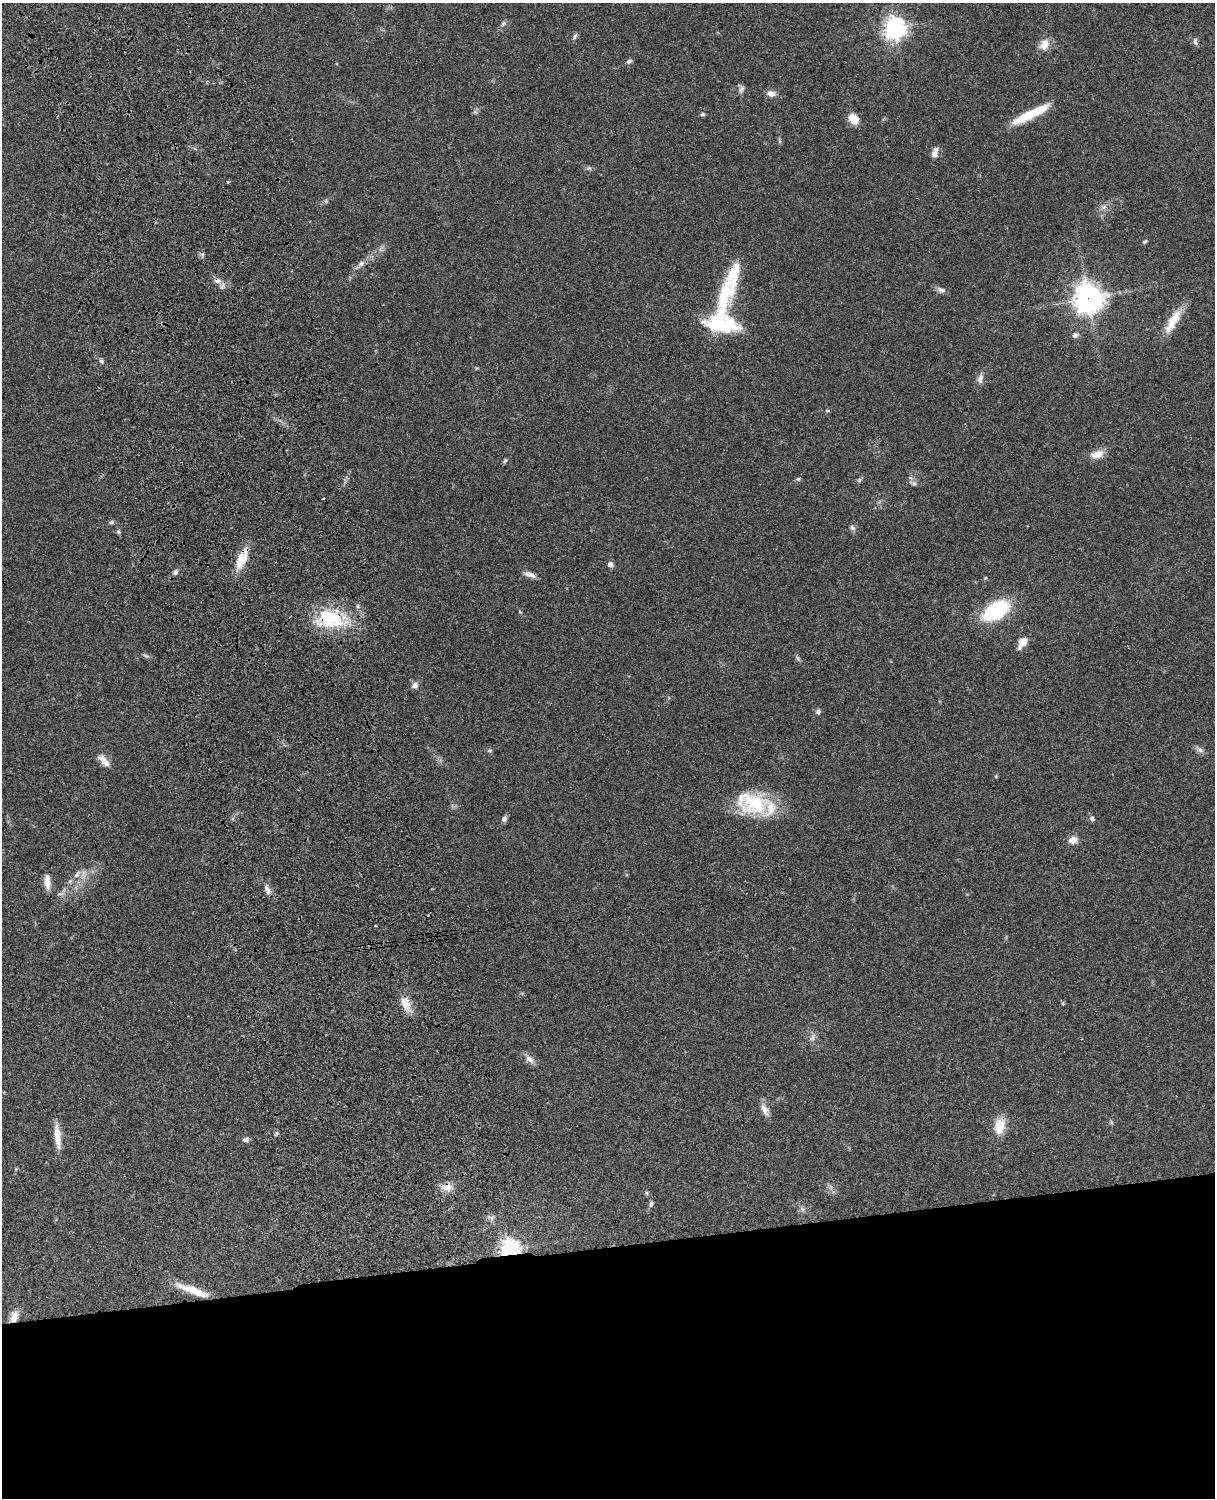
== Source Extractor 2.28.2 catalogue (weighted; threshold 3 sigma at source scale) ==
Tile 11 of 4 x 3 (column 3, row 3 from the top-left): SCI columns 2545-3757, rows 277-1772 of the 5087 x 4926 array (HDU 1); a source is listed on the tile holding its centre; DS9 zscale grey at full resolution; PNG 1217 x 1500 px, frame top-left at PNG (2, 3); no overlay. Shown black and unused: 17% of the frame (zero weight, under 3 of 4 exposures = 6% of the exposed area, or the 3 px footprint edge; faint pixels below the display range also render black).
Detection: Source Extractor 2.28.2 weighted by HDU 2 'WHT'; one run over the whole footprint, this tile lists its part. Background 0.0773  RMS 0.0058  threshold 0.0261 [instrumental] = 3 sigma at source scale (4.5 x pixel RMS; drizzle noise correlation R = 1.50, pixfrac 1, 0.05/0.05 arcsec/px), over >= 5 px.
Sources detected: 82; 1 too faint to see at this stretch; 1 inside a brighter object's white glare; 1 cosmic-ray / hot-pixel residue — not listed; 4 inside a brighter listed object's ellipse — not listed separately; the other 75 listed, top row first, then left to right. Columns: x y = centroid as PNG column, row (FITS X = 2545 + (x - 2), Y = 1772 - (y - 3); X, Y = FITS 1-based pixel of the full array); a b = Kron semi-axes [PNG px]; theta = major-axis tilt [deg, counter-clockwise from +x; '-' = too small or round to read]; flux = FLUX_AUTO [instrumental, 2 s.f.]
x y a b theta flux
503 24 8 5 40 1.4
895 28 8 7 - 370
575 36 9 5 62 1.3
1195 41 10 6 -88 1.6
1044 44 14 10 54 6.3
629 61 8 5 28 1.3
741 89 11 6 69 1.9
771 93 11 8 -16 3.1
475 112 7 4 -45 0.99
702 114 6 5 - 0.91
1029 115 42 10 29 19
854 119 12 9 -49 7.6
934 154 11 8 78 3.4
589 168 6 6 - 1.1
1104 207 8 5 45 1.7
1145 241 6 4 30 0.83
361 264 8 7 - 2
217 280 11 7 -2 3.1
941 290 12 7 -24 2.2
1088 298 10 10 - 600
724 300 63 17 75 37
1173 321 35 10 60 12
1075 335 8 7 - 1.8
101 361 6 5 - 1.1
980 378 14 7 80 3
827 410 5 4 - 0.72
1097 455 18 10 20 6
505 461 7 4 63 0.91
798 479 6 5 - 0.88
859 480 6 6 - 1
914 483 7 5 68 1.4
112 522 7 5 14 1.1
852 528 8 6 -44 1.6
118 532 7 5 -22 0.94
242 558 18 8 68 19
610 564 5 5 - 3.4
175 572 7 6 - 1.5
529 574 16 6 -17 3.2
996 610 28 16 33 41
520 612 5 3 - 0.42
331 618 38 25 -4 37
1023 642 12 7 52 7.9
145 655 8 5 -38 1.2
798 659 10 4 -57 1.1
415 685 9 8 - 2.6
818 712 6 6 - 1.5
490 750 6 4 0 0.79
1200 750 11 6 -24 2.1
104 760 17 7 -46 5.5
756 804 39 29 -2 32
504 819 9 6 65 1.6
1092 819 6 6 - 1.6
1073 840 10 8 12 4.4
77 874 13 6 51 3.1
47 882 16 6 -86 5.6
267 890 16 7 -67 3
428 915 3 3 - 0.72
405 1003 21 12 -72 7
812 1037 11 6 73 2.1
530 1059 14 8 -42 3.4
765 1110 18 8 -62 4.2
1111 1122 6 4 -72 0.77
1000 1126 20 12 78 10
57 1136 31 7 -84 8.6
246 1140 8 5 6 1.7
16 1169 6 3 71 0.62
830 1186 7 4 -19 1.2
447 1187 14 11 -4 5.5
647 1193 5 5 - 0.84
651 1204 8 5 75 1.4
802 1209 8 5 -45 1.5
491 1219 7 4 89 1.4
510 1249 7 6 - 350
191 1290 38 9 -18 12
14 1317 16 9 69 5.3
Overlapping masked pixels (flux is a lower limit): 7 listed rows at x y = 217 280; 1088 298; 242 558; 331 618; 447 1187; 510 1249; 14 1317